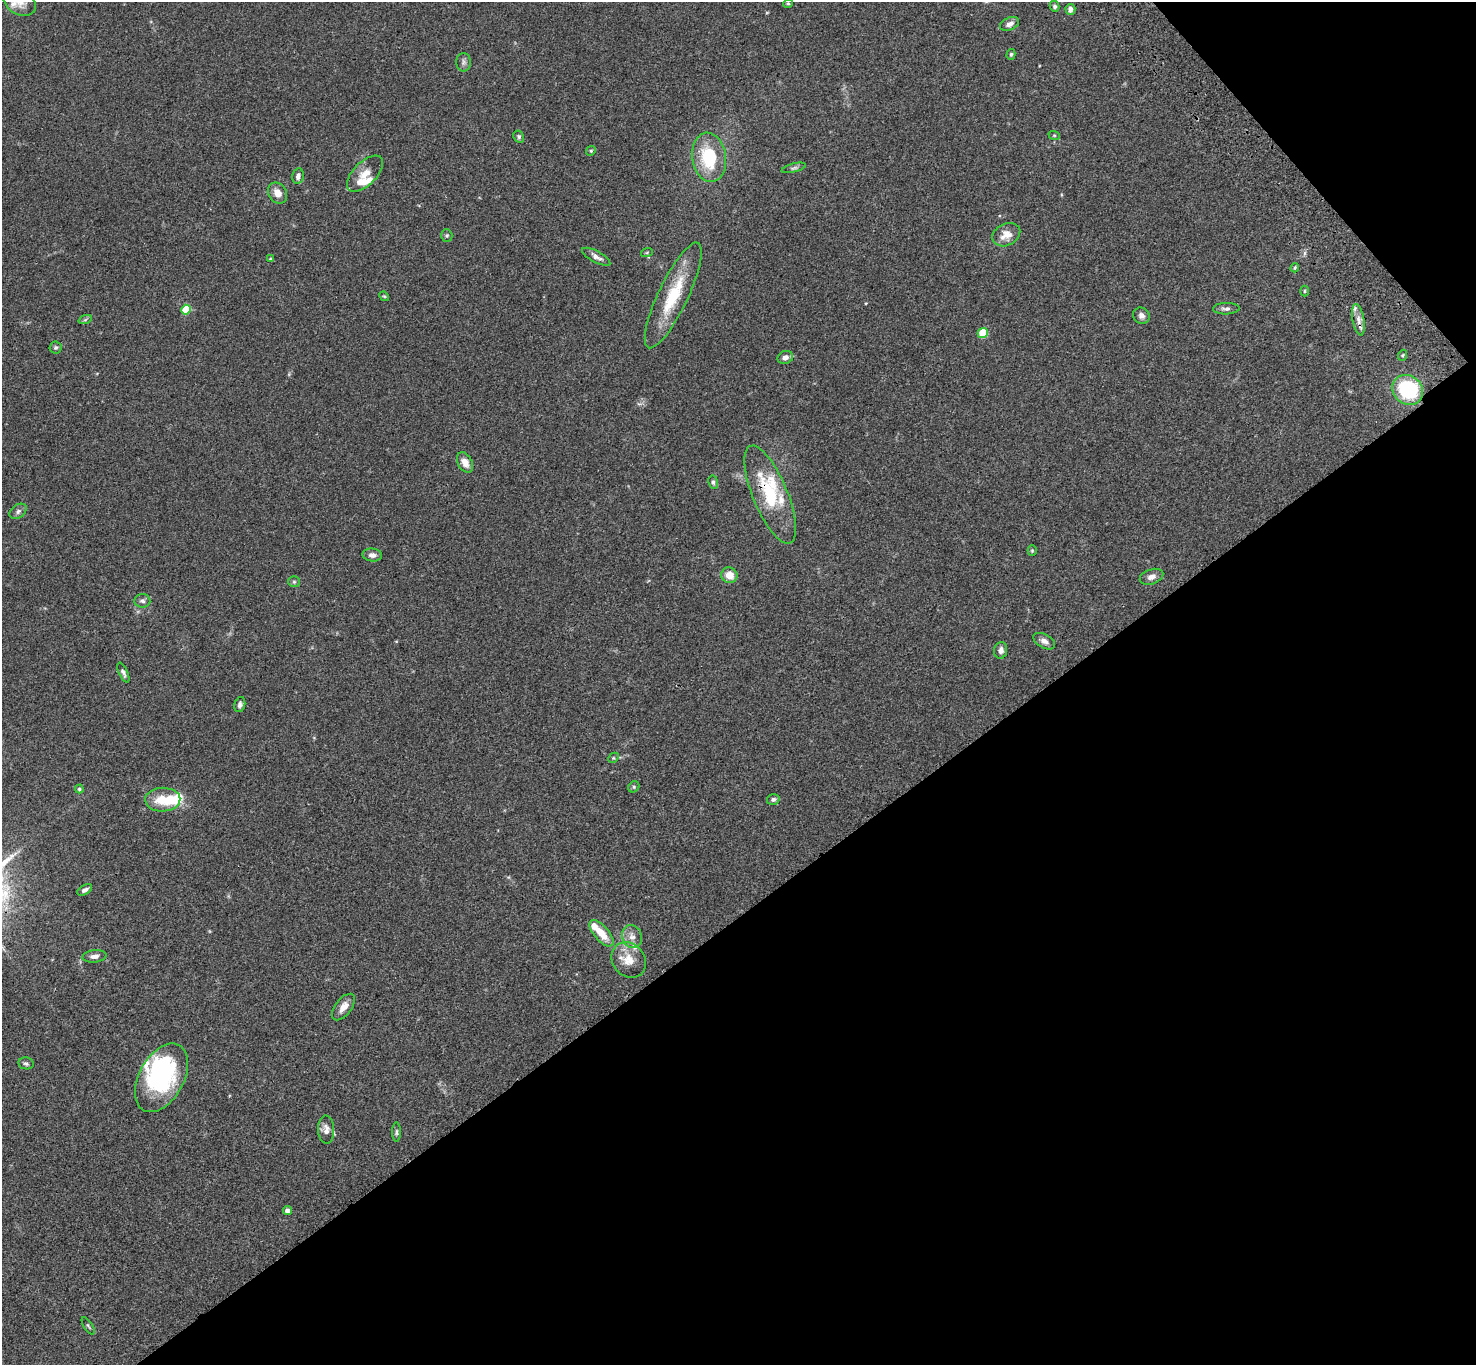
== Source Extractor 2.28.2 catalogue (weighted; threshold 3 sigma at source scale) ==
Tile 12 of 4 x 4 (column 4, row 3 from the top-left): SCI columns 4525-5998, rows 1744-3106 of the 6099 x 6072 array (HDU 1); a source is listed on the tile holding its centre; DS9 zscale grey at full resolution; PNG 1478 x 1367 px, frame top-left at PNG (2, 2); each listed source drawn as its Kron ellipse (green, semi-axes under 4 px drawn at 4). Shown black and unused: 36% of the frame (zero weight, under 3 of 4 exposures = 6% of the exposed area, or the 3 px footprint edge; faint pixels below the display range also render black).
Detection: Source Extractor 2.28.2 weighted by HDU 2 'WHT'; one run over the whole footprint, this tile lists its part. Background 0.0586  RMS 0.0052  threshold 0.0236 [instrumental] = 3 sigma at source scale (4.5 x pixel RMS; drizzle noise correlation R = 1.50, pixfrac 1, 0.05/0.05 arcsec/px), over >= 5 px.
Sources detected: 78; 4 inside a brighter object's white glare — neither listed nor drawn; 9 inside a brighter listed object's ellipse — not listed separately; the other 65 listed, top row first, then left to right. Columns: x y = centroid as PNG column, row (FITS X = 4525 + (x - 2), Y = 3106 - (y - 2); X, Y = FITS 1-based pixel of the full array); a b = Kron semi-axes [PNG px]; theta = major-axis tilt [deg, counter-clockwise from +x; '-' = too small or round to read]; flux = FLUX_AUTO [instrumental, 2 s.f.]
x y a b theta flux
20 2 17 12 -31 4.1
788 4 5 3 - 0.55
1055 6 5 4 - 1
1070 9 5 5 - 2.2
1010 24 10 6 23 2.3
1011 54 5 4 - 0.77
464 62 9 7 89 1.7
1054 135 6 3 -19 0.55
519 137 6 5 - 0.91
591 151 5 4 - 0.67
709 157 25 17 -82 26
794 168 12 4 14 1.2
365 174 23 11 45 6.6
298 176 8 5 77 2
278 193 11 9 -56 4.4
447 235 6 5 - 0.81
1006 235 14 11 27 5.9
647 252 6 4 20 0.56
596 257 16 5 -28 2.4
271 259 4 3 - 0.76
1295 268 4 3 - 0.62
1305 291 5 3 - 0.53
673 295 58 15 64 26
384 296 5 4 - 0.58
1226 309 13 5 1 1.9
186 310 5 5 - 19
1141 316 9 8 - 2.3
85 320 7 4 19 0.77
1358 320 16 6 -79 3.5
983 333 5 5 - 19
56 347 6 6 - 0.98
1403 355 5 3 - 0.57
785 357 8 6 25 2.3
1408 390 16 14 -40 42
465 462 11 7 -62 4.6
713 482 7 4 -81 1
770 495 52 17 -68 30
18 511 9 6 37 1.5
1032 551 5 4 - 0.58
372 555 10 6 -4 2.5
729 575 8 7 - 5.5
1151 577 12 7 19 2.7
294 582 6 5 - 0.89
142 601 8 6 -4 1.5
1044 641 12 7 -28 2.4
1001 650 8 6 79 2.4
123 673 11 4 -65 1.4
240 704 8 5 75 1.4
613 758 6 4 43 0.66
634 787 6 5 - 0.72
79 789 4 4 - 0.72
773 799 6 5 - 1.2
163 800 17 12 2 12
85 890 8 4 30 1.9
601 933 16 7 -49 8.6
632 936 12 10 -69 3.3
94 956 12 6 7 2.3
629 960 19 16 -49 8
343 1007 15 8 53 4.5
26 1063 8 6 -10 1.1
161 1078 37 22 61 55
326 1130 14 8 -88 3.3
397 1132 10 4 90 0.97
287 1210 4 4 - 2.9
88 1326 10 3 -57 0.77
Overlapping masked pixels (flux is a lower limit): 2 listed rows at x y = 1358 320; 770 495
Isophote crosses this tile's border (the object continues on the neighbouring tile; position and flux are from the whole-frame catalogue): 1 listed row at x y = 20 2